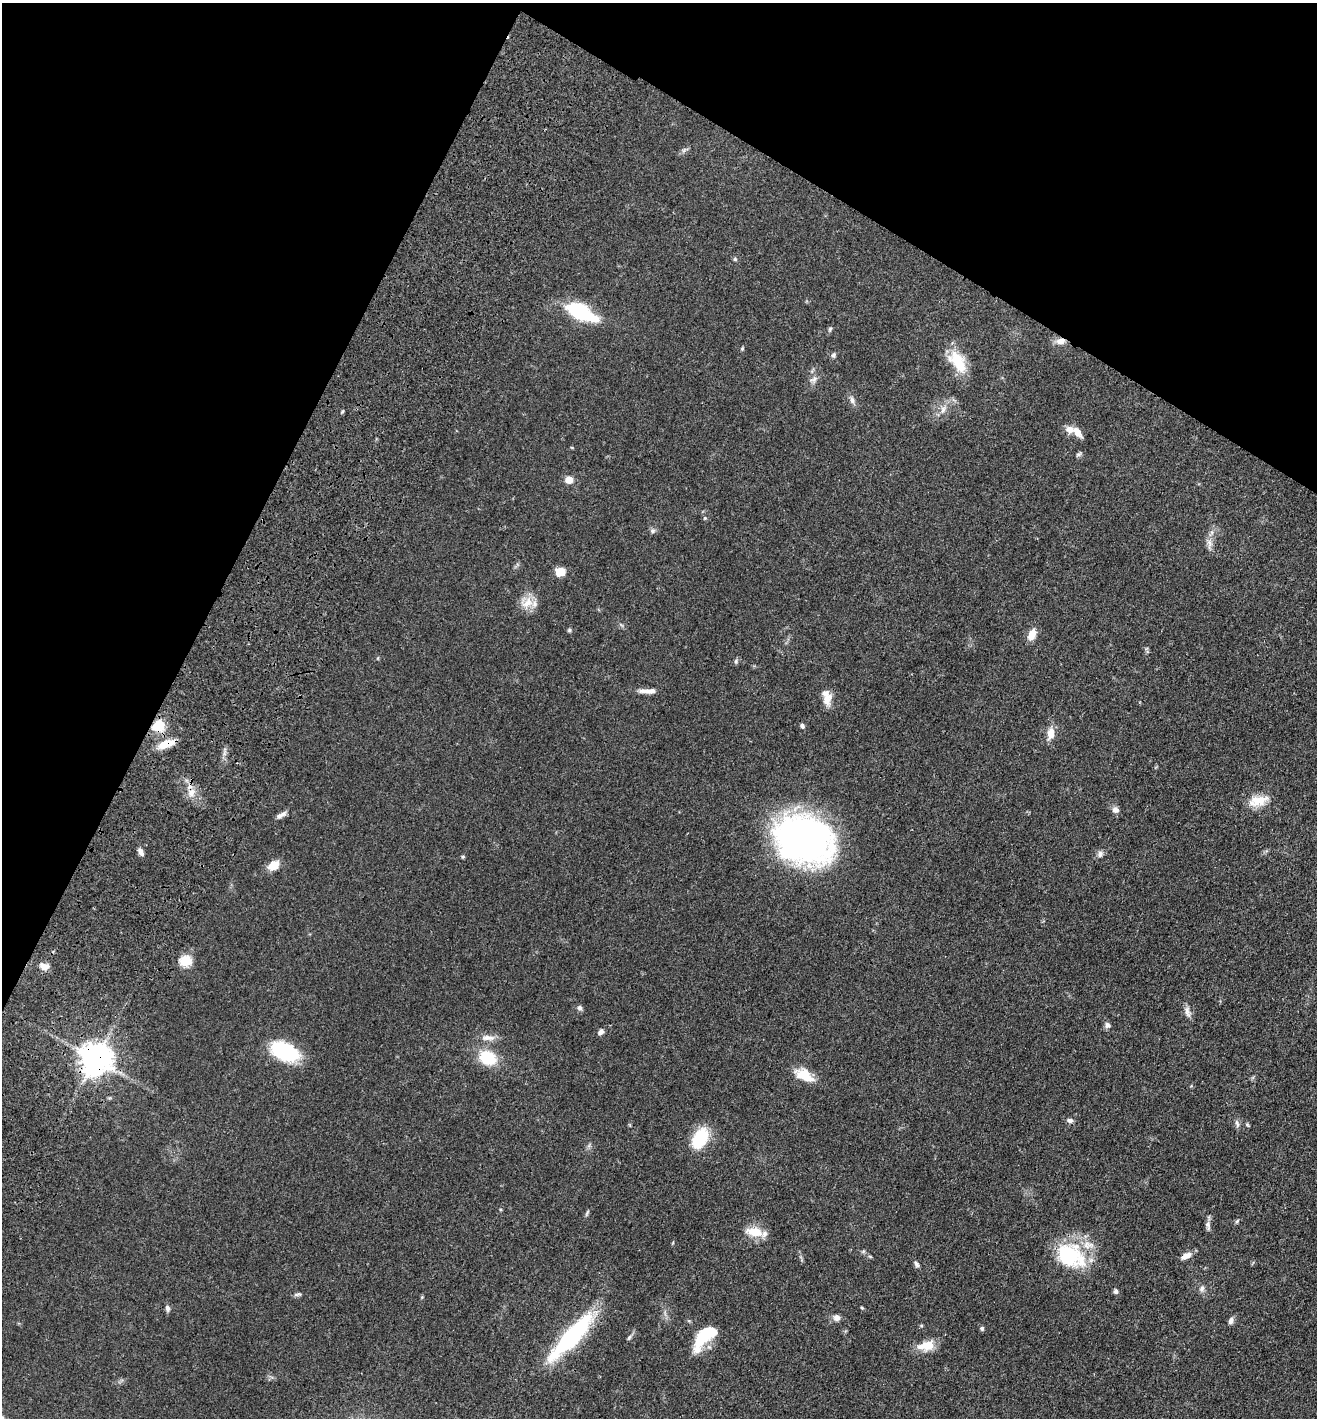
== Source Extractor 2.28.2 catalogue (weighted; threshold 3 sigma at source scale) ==
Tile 2 of 4 x 4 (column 2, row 1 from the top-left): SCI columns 1650-2964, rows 4390-5805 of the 6066 x 6001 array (HDU 1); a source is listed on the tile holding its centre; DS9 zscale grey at full resolution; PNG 1319 x 1420 px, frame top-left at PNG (2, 3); no overlay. Shown black and unused: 25% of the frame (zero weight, under 3 of 4 exposures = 11% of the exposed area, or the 3 px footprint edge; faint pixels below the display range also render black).
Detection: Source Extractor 2.28.2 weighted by HDU 2 'WHT'; one run over the whole footprint, this tile lists its part. Background 0.0631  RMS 0.0045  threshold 0.0202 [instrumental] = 3 sigma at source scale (4.5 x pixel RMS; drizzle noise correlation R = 1.50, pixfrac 1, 0.05/0.05 arcsec/px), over >= 5 px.
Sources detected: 76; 5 inside a brighter listed object's ellipse — not listed separately; the other 71 listed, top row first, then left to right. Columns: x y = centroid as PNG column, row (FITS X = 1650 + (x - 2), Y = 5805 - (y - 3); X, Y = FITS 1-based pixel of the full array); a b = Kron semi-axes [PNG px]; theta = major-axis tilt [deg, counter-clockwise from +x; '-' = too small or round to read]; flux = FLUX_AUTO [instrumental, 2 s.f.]
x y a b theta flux
735 259 5 5 - 0.65
581 312 34 15 -27 28
830 329 6 5 - 0.69
1060 341 12 8 2 3.2
742 349 5 4 - 0.53
833 355 7 6 - 1
958 361 29 16 -54 14
814 379 11 7 35 1.9
852 400 11 6 -79 1.6
943 409 12 7 68 2.7
1077 432 12 7 -52 4.3
1078 454 7 4 1 0.79
569 480 7 7 - 4.4
705 518 5 5 - 0.52
652 531 7 7 - 1.1
1209 544 17 6 89 2.7
560 572 9 8 - 6
527 603 19 13 34 6
569 630 5 5 - 0.62
1032 635 12 7 68 5.5
736 661 6 5 - 0.75
648 691 20 6 -1 3.5
828 697 20 10 76 4.3
158 726 15 12 29 10
802 726 6 4 -71 1
1051 733 13 8 83 4.7
166 744 22 9 21 6.8
191 793 12 9 81 3.9
1258 801 26 12 15 8.1
1115 810 8 7 - 2.2
281 815 13 5 30 2.2
804 839 44 34 -21 230
141 852 10 5 -62 1.9
1100 854 9 7 81 1.6
463 857 5 4 - 0.55
274 865 11 8 33 7.1
185 961 6 5 - 31
44 966 10 7 -16 3.6
580 1008 7 6 - 1.2
1187 1012 17 6 -78 2.3
1107 1025 8 6 -64 1.5
601 1032 7 5 54 1.8
488 1038 21 7 -2 3.3
285 1051 25 15 -24 36
488 1058 18 14 -28 15
95 1059 9 9 - 820
804 1075 24 12 -28 8.6
1070 1120 8 6 -11 1.3
1237 1123 11 5 -76 1.3
1247 1125 7 3 -45 0.49
700 1138 21 13 60 20
587 1213 10 3 60 0.73
1237 1221 7 4 45 0.66
1208 1225 14 6 -80 1.7
754 1232 21 10 -9 7.9
863 1251 6 4 -17 0.67
1070 1256 40 29 -28 31
1186 1256 13 6 26 3.3
916 1264 9 5 -58 1.1
1202 1288 9 7 87 1.6
1116 1291 5 5 - 1.3
298 1294 12 4 7 0.99
167 1308 9 6 -77 1.3
862 1308 4 4 - 0.48
837 1317 8 8 - 2.2
1231 1321 8 5 77 1.7
982 1328 6 5 - 0.75
705 1335 28 13 40 18
571 1337 59 14 47 55
629 1337 7 4 62 0.83
926 1346 21 11 10 7.1
Overlapping masked pixels (flux is a lower limit): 5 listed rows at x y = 1060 341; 158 726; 166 744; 191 793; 95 1059